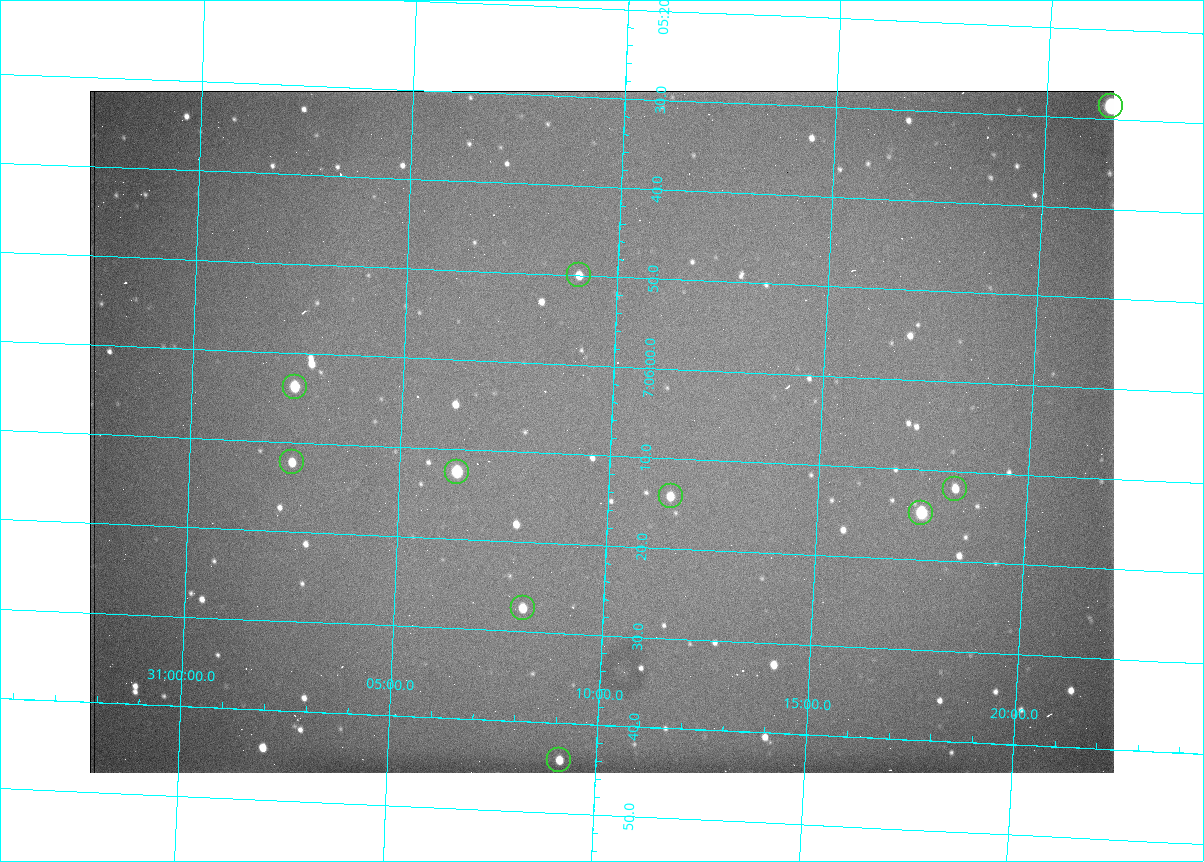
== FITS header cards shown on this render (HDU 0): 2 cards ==
NAXIS1  =                 1024 /fastest changing axis
NAXIS2  =                  682 /next to fastest changing axis

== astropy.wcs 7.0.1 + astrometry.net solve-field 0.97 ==
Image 1024 x 682 px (HDU 0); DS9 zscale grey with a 90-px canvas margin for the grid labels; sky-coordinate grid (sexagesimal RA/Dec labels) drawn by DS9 from the SOLVED WCS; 10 Tycho-2 reference stars matched to detected sources circled (green)
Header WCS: RA---TAN/DEC--TAN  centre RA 07:06:07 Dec +31:10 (106.53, +31.16 deg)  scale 1.44 arcsec/px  FOV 24.5' x 16.3'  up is -93 deg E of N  parity flipped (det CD > 0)
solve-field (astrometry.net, Tycho-2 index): VERIFIED the header's WCS against the Tycho-2 star catalogue (10 matches, 0 conflicts) and refined it, rather than solving blind
Solved WCS: RA---TAN-SIP/DEC--TAN-SIP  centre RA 07:06:07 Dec +31:10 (106.53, +31.16 deg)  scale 1.43 arcsec/px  FOV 24.4' x 16.3'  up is -92 deg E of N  parity flipped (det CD > 0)
The solver's refit moves the header's centre by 0.58 arcsec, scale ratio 0.9963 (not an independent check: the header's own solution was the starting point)
Tycho-2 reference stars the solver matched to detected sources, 10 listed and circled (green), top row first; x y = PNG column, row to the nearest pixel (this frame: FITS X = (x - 90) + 1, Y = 682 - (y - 91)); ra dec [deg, ICRS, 3 dp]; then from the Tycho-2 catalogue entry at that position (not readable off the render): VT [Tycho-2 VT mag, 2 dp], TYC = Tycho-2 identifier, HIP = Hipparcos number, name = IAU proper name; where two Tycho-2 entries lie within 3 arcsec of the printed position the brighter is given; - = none
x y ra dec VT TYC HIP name
1111 106 106.369 +31.359 8.79 2438-636-1 - -
579 275 106.458 +31.151 12.35 2438-728-1 - -
295 387 106.516 +31.041 10.39 2438-398-1 - -
292 462 106.551 +31.041 11.84 2438-663-1 - -
457 472 106.552 +31.106 9.20 2438-180-1 - -
955 489 106.550 +31.305 11.61 2438-184-1 - -
671 496 106.559 +31.192 11.79 2438-1039-1 - -
921 513 106.562 +31.292 10.01 2438-106-1 - -
523 608 106.614 +31.135 11.36 2438-550-1 - -
559 760 106.684 +31.152 11.76 2438-931-1 - -